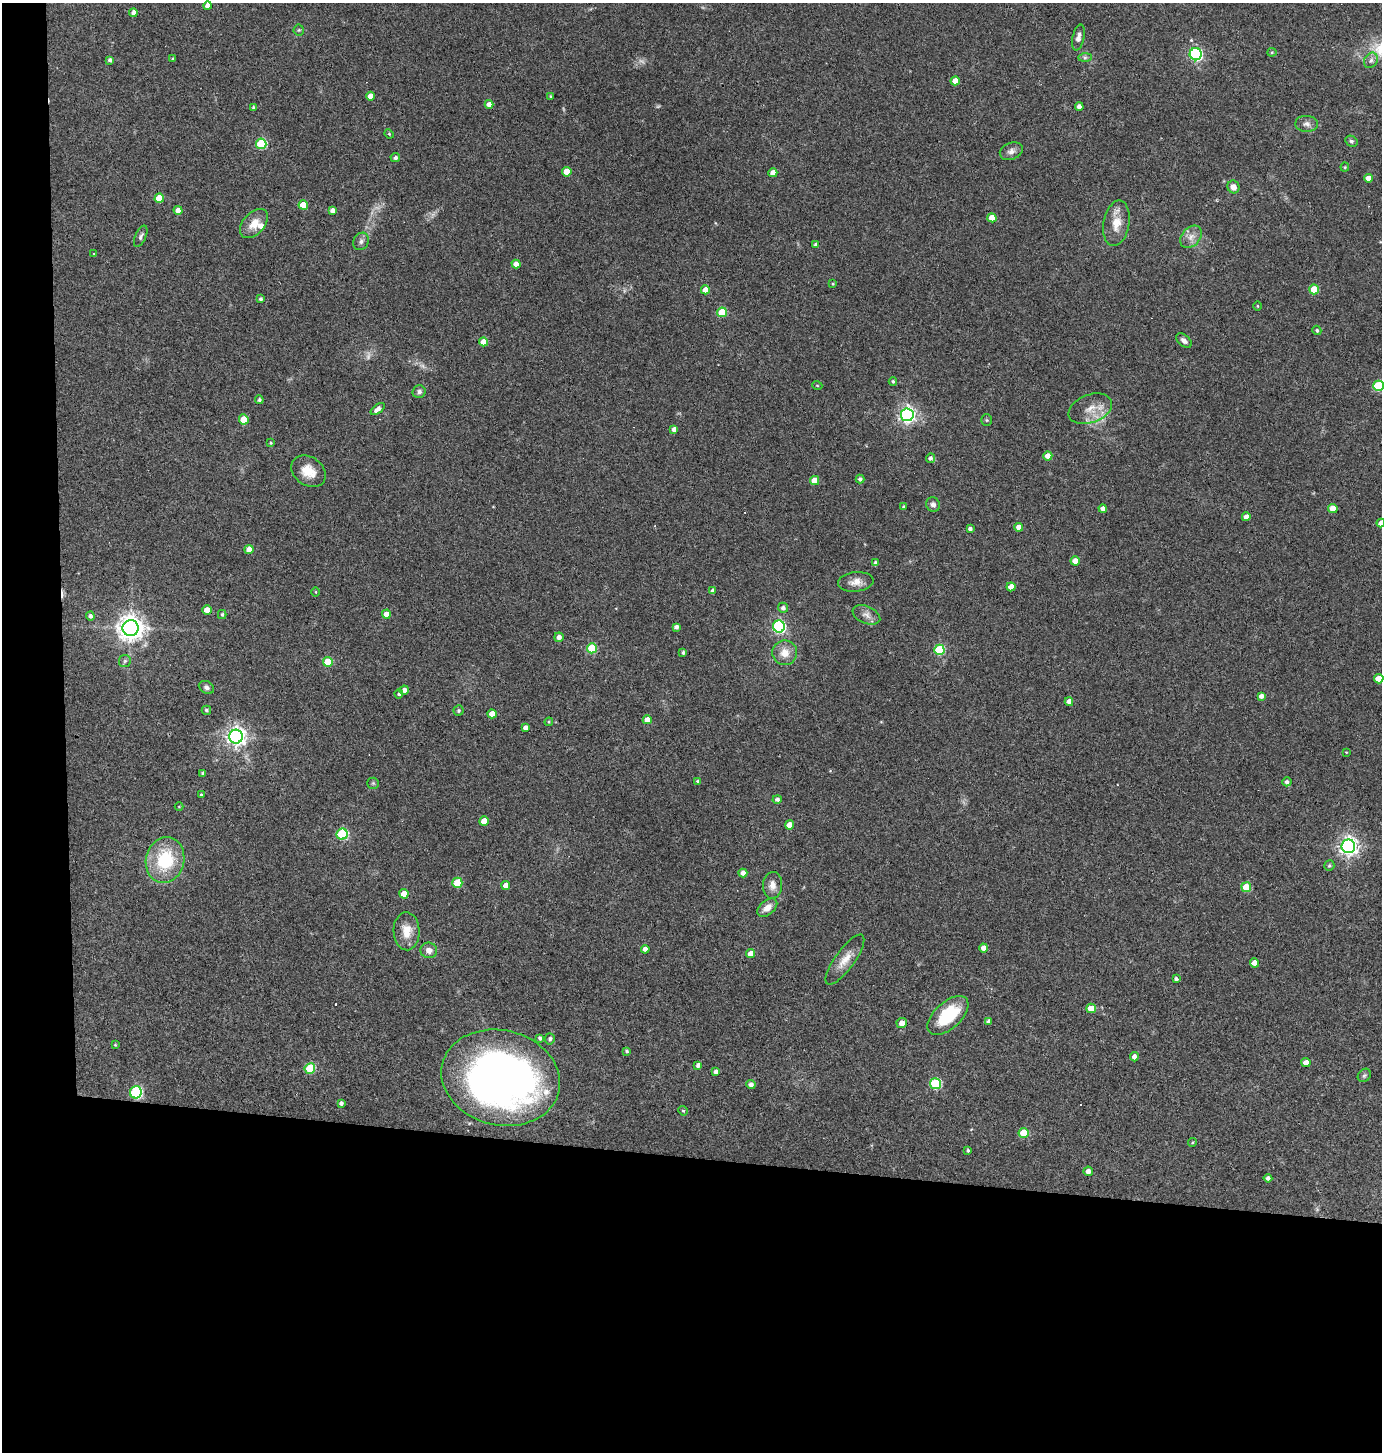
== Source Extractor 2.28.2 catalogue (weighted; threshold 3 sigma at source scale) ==
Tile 7 of 3 x 3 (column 1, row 3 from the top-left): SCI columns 139-1518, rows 1-1450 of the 4378 x 4351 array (HDU 1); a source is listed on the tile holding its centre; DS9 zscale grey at full resolution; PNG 1384 x 1454 px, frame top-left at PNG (2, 3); each listed source drawn as its Kron ellipse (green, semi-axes under 4 px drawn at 4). Shown black and unused: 24% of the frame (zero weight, under 3 of 4 exposures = <1% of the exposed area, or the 3 px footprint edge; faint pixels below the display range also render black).
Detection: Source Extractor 2.28.2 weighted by HDU 2 'WHT'; one run over the whole footprint, this tile lists its part. Background 0.0726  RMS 0.0056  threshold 0.0253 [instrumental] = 3 sigma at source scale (4.5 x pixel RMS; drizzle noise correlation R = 1.50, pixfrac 1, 0.05/0.05 arcsec/px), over >= 5 px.
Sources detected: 175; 5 too faint to see at this stretch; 4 cosmic-ray / hot-pixel residue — neither listed nor drawn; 2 inside a brighter listed object's ellipse — not listed separately; the other 164 listed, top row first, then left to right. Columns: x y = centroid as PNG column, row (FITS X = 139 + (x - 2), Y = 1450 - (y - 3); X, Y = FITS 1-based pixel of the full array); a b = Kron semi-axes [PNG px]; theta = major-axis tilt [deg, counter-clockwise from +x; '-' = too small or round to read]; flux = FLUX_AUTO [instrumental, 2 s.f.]
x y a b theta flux
208 6 4 4 - 2.6
133 13 4 4 - 2.5
299 30 5 5 - 0.77
1078 37 13 6 78 2.7
1272 52 4 4 - 0.64
1196 54 6 6 - 96
1085 58 7 4 0 1.2
173 59 4 3 - 0.87
110 60 4 4 - 1.6
1371 60 8 6 59 2
955 81 4 4 - 5.3
370 96 4 4 - 4.6
551 96 3 3 - 0.79
489 104 4 4 - 3.5
1079 107 4 4 - 2.8
254 108 4 3 - 1.2
1307 124 11 8 -2 2.6
389 134 5 4 - 0.62
1351 141 6 5 - 1.1
261 144 5 5 - 35
1011 151 12 8 22 2.8
395 158 5 4 - 1.6
1345 167 4 4 - 0.59
567 172 5 4 - 8
773 173 4 4 - 4.3
1368 178 4 4 - 3.2
1233 187 6 6 - 3.9
159 198 5 4 - 9.1
303 205 4 4 - 8.8
178 210 4 4 - 4.4
332 210 4 4 - 2.3
992 218 4 4 - 7.1
1116 223 23 13 80 9.2
254 224 17 10 48 7
141 236 11 5 65 1.5
1191 237 12 9 49 4.1
361 241 9 7 59 2.1
816 245 4 3 - 1.6
94 253 3 2 - 0.52
516 264 4 4 - 4
833 284 3 3 - 0.57
1314 289 5 4 - 11
705 290 4 4 - 5.4
261 299 4 3 - 1.1
1257 306 4 3 - 0.49
722 312 5 5 - 16
1317 330 4 4 - 0.89
1184 341 9 5 -38 2.2
484 342 4 4 - 5.8
893 381 4 4 - 0.9
817 385 5 3 - 0.47
1378 386 5 5 - 38
419 392 6 6 - 1.5
259 400 4 4 - 1.3
378 409 8 4 35 2.9
1090 409 23 14 21 8.8
907 415 6 6 - 170
244 419 5 5 - 9.2
987 420 6 5 - 0.76
674 429 4 4 - 2.3
271 443 4 3 - 0.57
1048 456 4 4 - 3.9
930 458 5 4 - 1.6
309 471 18 14 -36 9.8
860 479 4 4 - 1.4
815 480 4 4 - 8.8
933 505 7 6 - 2
903 507 4 3 - 0.88
1103 509 4 4 - 2.7
1333 509 5 4 - 7.3
1246 517 4 4 - 3.3
1381 523 4 4 - 2.9
1019 527 4 4 - 3.5
970 529 4 4 - 1.6
249 550 4 4 - 5.9
1075 561 4 4 - 4
876 563 4 4 - 1.6
856 582 18 10 6 4.7
1011 587 4 4 - 4.3
713 591 4 4 - 2.2
316 592 5 3 - 0.5
783 608 5 5 - 2.1
207 610 4 4 - 5.1
222 614 4 4 - 0.92
386 614 4 4 - 4.8
866 615 14 8 -23 3.5
90 616 4 4 - 1.6
676 627 4 4 - 2
779 627 6 6 - 85
131 628 8 8 - 600
559 637 5 4 - 2.5
592 648 5 5 - 26
939 650 5 5 - 34
683 652 4 4 - 1
785 653 12 12 - 6.6
125 661 6 6 - 1.1
328 662 5 5 - 16
1379 679 5 4 - 8.7
206 687 8 6 -30 1.7
404 690 5 4 - 2.5
399 694 5 4 - 1.1
1261 696 4 4 - 2.3
1069 702 4 4 - 2.8
206 710 5 4 - 1
459 711 5 5 - 0.84
492 714 4 4 - 4.9
647 720 4 4 - 5.1
549 722 4 4 - 0.55
526 728 4 4 - 3.2
236 737 7 7 - 270
1346 752 3 2 - 0.39
203 773 4 4 - 0.96
698 781 4 3 - 0.81
1287 782 4 4 - 1.4
373 783 6 5 - 0.82
201 795 4 3 - 0.65
777 799 5 4 - 1.5
179 807 4 3 - 0.39
484 821 5 4 - 7
789 825 4 4 - 6
342 834 5 5 - 54
1348 846 7 7 - 270
165 860 23 19 76 32
1329 866 5 5 - 0.9
743 873 4 4 - 3.5
457 883 5 5 - 15
506 885 4 4 - 4.7
773 885 13 9 87 4.3
1246 887 5 5 - 14
404 894 5 4 - 9
767 908 11 7 40 4.6
407 931 19 13 -88 8.8
984 948 4 4 - 3.9
645 949 4 4 - 2.8
429 950 8 7 - 3.4
751 954 4 4 - 5
845 960 30 9 54 7.7
1255 963 4 4 - 5.3
1176 979 4 3 - 1.5
1091 1008 5 4 - 11
948 1015 25 13 42 27
989 1022 4 4 - 1.9
902 1023 5 5 - 3.9
540 1038 4 3 - 1.2
550 1039 6 5 - 1.4
115 1045 4 3 - 0.5
627 1051 3 3 - 0.89
1134 1057 4 4 - 2.9
1306 1063 4 4 - 4.3
698 1065 4 4 - 1.9
310 1068 5 5 - 28
716 1072 4 4 - 2.3
1364 1075 7 6 - 1.1
501 1078 60 47 -14 350
935 1084 5 5 - 41
751 1085 4 4 - 2.3
136 1092 6 6 - 76
341 1103 4 3 - 1.5
683 1111 5 4 - 0.75
1024 1133 5 5 - 16
1192 1142 4 3 - 0.57
968 1150 4 3 - 0.74
1088 1171 5 4 - 2.8
1268 1178 4 4 - 1.9
Isophote crosses this tile's border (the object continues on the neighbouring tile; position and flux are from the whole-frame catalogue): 3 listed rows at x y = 1378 386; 1381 523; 1379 679